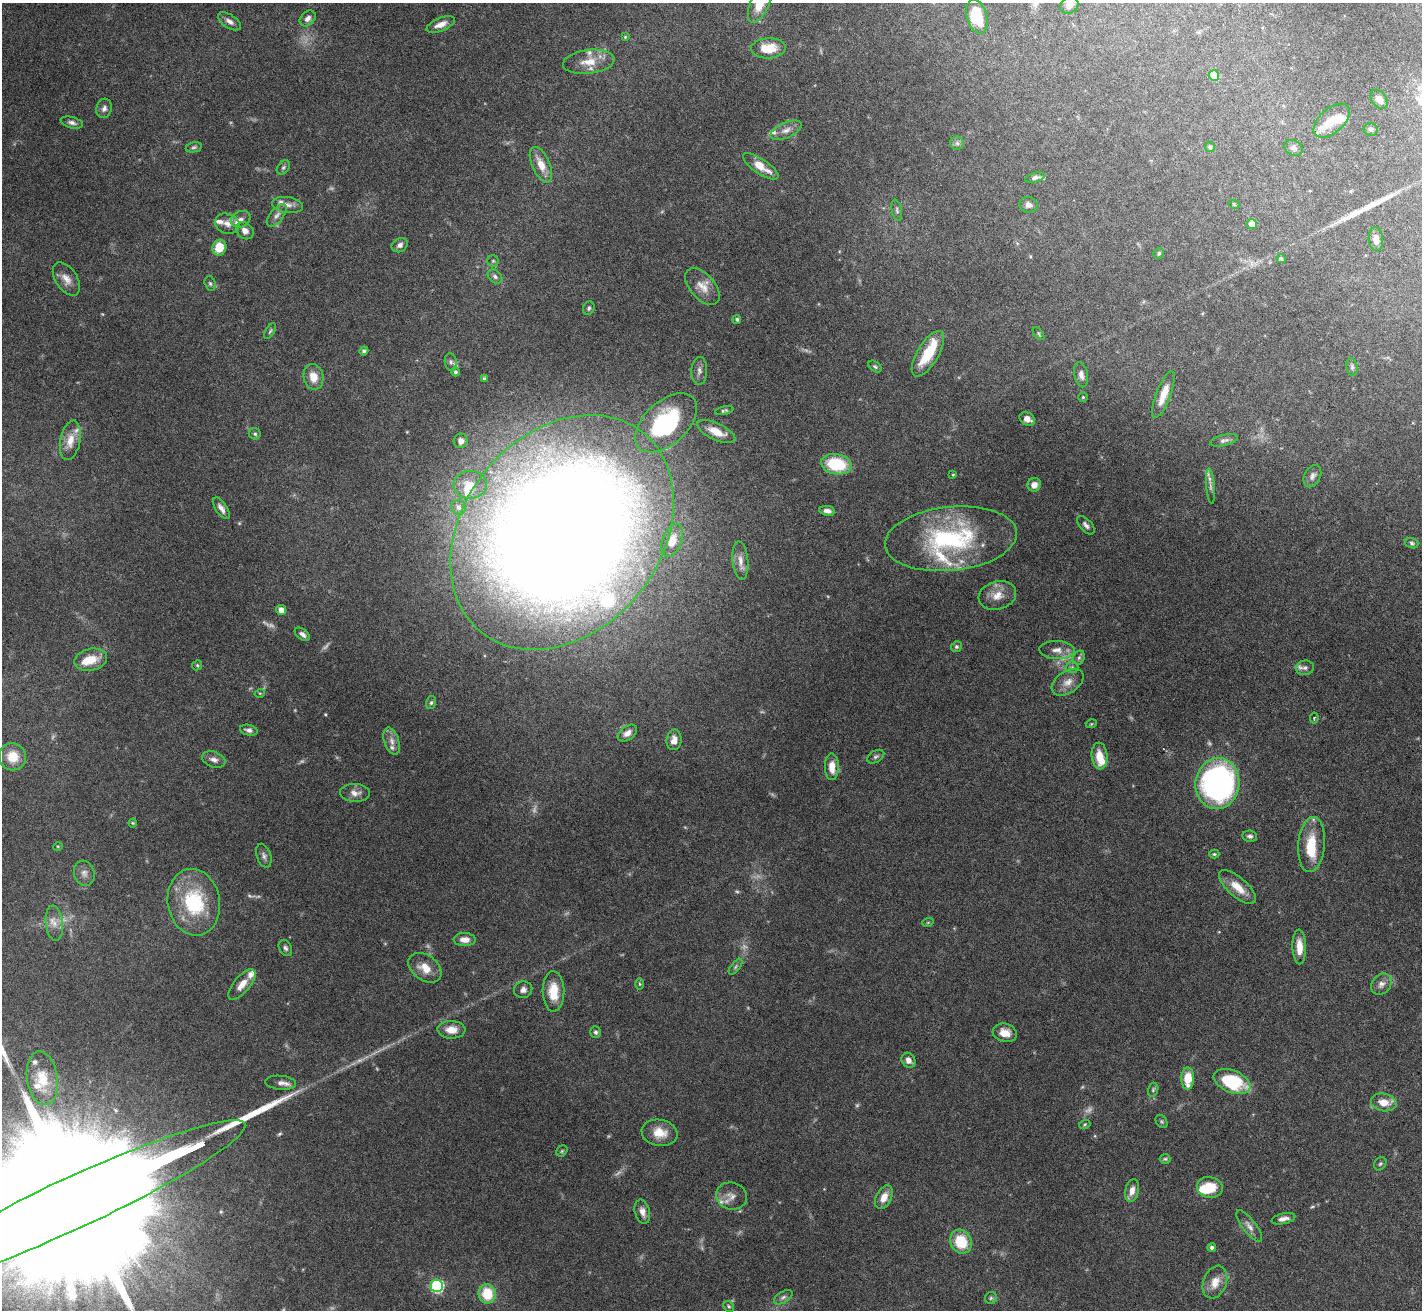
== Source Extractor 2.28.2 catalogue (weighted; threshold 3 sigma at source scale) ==
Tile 10 of 4 x 4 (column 2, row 3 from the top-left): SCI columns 1421-2840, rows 1461-2768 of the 5681 x 5671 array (HDU 1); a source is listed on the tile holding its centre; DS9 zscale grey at full resolution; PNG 1424 x 1312 px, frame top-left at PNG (2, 3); each listed source drawn as its Kron ellipse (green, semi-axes under 4 px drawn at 4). Nothing masked; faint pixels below the display range render black.
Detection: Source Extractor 2.28.2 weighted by HDU 2 'WHT'; one run over the whole footprint, this tile lists its part. Background 0.0804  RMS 0.0025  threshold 0.0104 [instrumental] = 3 sigma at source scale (4.09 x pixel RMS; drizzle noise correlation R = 1.36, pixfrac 0.8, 0.05/0.05 arcsec/px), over >= 5 px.
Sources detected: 204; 17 too faint to see at this stretch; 1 inside a brighter object's white glare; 2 long thin detections or spike segments (spike, bleed or trail) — neither listed nor drawn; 23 inside a brighter listed object's ellipse — not listed separately; the other 161 listed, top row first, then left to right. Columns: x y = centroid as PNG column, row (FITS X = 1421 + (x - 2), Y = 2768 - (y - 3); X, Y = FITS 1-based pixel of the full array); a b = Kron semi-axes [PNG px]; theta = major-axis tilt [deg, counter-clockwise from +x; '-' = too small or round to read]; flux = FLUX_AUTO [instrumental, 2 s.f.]
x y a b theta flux
760 3 21 9 66 5.2
1069 5 9 8 - 1.6
977 16 17 10 -74 7.6
308 18 9 6 44 1.1
229 21 13 6 -33 1.3
441 24 15 6 22 1.9
625 37 4 4 - 0.23
768 48 17 10 3 5.2
589 62 26 12 6 4.4
1214 75 5 5 - 6.6
1379 99 11 7 -53 1.8
104 108 10 7 75 1
1332 121 21 12 41 3.9
72 123 11 5 -15 0.87
1371 129 7 6 - 0.67
786 130 17 8 24 1.7
957 143 7 6 - 0.57
194 147 8 5 11 0.49
1210 147 5 4 - 0.48
1293 148 10 7 -30 0.89
541 165 19 9 -66 3.3
761 166 21 7 -34 4
283 167 8 5 50 0.53
1035 178 10 4 16 0.8
1234 204 5 3 - 0.23
288 205 15 8 -9 1.6
1028 205 9 7 -14 1.3
897 210 11 5 -79 0.65
277 215 13 6 51 1.1
241 219 10 8 28 1.3
227 224 13 10 -20 1.8
1252 224 5 5 - 1.9
245 231 9 7 -40 1.6
1376 239 12 7 -85 1.8
400 245 8 6 32 1
219 248 8 7 - 4.8
1159 253 6 5 - 0.4
1281 259 4 4 - 0.42
493 261 5 5 - 0.36
495 276 8 6 -40 0.78
66 279 18 11 -57 2.4
210 283 7 5 -72 0.5
702 286 22 12 -48 3.1
589 308 7 5 65 0.53
737 319 4 4 - 0.5
270 331 9 3 58 0.41
1038 334 7 3 -52 0.34
364 351 4 4 - 0.55
928 354 26 10 59 8
451 362 9 6 -80 0.71
875 367 7 5 -37 0.5
1352 367 9 5 -81 0.59
699 371 14 8 88 1.3
455 372 4 4 - 0.48
1081 375 13 7 -79 1.4
313 377 13 9 -77 3.1
484 378 4 3 - 0.37
1163 395 25 7 69 3.5
1083 397 5 5 - 0.32
724 411 9 4 14 0.49
1027 419 8 6 -30 1.6
666 423 37 21 42 29
716 432 20 8 -25 3.8
255 434 6 5 - 0.48
70 440 20 10 79 3.3
1224 440 14 5 12 0.81
461 441 7 7 - 1.5
836 464 15 10 -10 12
953 475 4 3 - 0.23
1312 476 12 8 63 1.2
470 485 17 14 0 4.3
1034 485 7 6 - 1.5
1210 486 18 4 -85 0.94
458 507 7 7 - 0.96
221 508 12 5 -56 1.3
827 511 8 5 -9 1.1
1086 525 11 6 -48 0.85
562 532 129 98 50 770
951 539 66 32 6 34
672 541 17 9 69 3.4
1412 543 6 5 - 0.45
740 561 19 8 -85 2
997 596 19 14 15 3.4
281 610 5 5 - 1.7
302 634 9 5 -36 1
956 647 5 5 - 0.48
1057 650 18 9 -2 2.2
1079 658 7 5 68 0.59
91 660 16 11 13 4.4
197 665 5 4 - 0.32
1072 667 6 6 - 0.57
1305 668 9 7 5 0.82
1068 682 18 11 34 2.6
260 693 5 3 - 0.21
431 703 6 5 - 0.45
1314 718 5 4 - 0.31
1091 724 5 3 - 0.27
249 730 9 5 -13 0.82
627 733 11 6 35 1.4
674 740 10 7 84 1.9
392 741 14 7 -72 1.6
1099 756 13 8 -85 3.8
12 757 14 13 - 5.1
876 757 9 6 30 0.6
214 759 12 7 -20 1.3
832 767 13 7 -89 3
1217 783 25 22 82 68
355 793 15 9 -3 1.8
133 823 4 4 - 0.26
1250 836 7 5 -8 0.73
1311 844 28 13 85 7.8
58 846 5 3 - 0.21
1214 854 5 4 - 0.33
264 856 12 7 -72 0.96
84 873 12 10 -73 1.4
1237 887 23 9 -41 4
194 902 33 26 -80 18
928 922 6 3 19 0.26
54 923 18 8 -84 2.2
465 940 11 6 0 1.8
1299 947 17 7 -88 3.4
285 948 8 6 -63 0.65
735 967 9 4 52 0.52
425 968 18 12 -36 3.7
242 984 19 8 50 2.5
640 984 5 3 - 0.29
1381 984 11 9 52 1.4
523 990 9 8 - 1.2
553 991 20 11 -89 5.5
451 1030 14 9 -2 2.9
596 1032 6 5 - 0.61
1005 1033 12 9 -15 2.7
908 1060 8 6 -56 1.4
42 1078 27 15 -81 6.4
1188 1078 11 6 89 5.6
1232 1082 19 11 -23 17
281 1083 15 7 -6 1.4
1153 1090 7 5 74 0.43
1384 1102 13 9 -11 3.2
1162 1121 7 5 -56 0.42
1085 1124 5 4 - 0.3
659 1133 18 13 -9 3.9
562 1151 6 5 - 0.36
1165 1159 5 5 - 0.36
1380 1164 7 5 55 0.45
1210 1187 13 10 -11 6.4
1132 1191 11 7 78 1.8
731 1196 15 13 -17 2.1
884 1197 12 7 63 2.6
72 1204 191 25 25 60000
642 1212 12 7 -75 1.7
1283 1219 12 5 12 1.3
1249 1226 19 6 -53 1.4
961 1242 12 10 -62 8.2
1212 1247 4 4 - 0.7
1215 1282 17 11 69 3.1
437 1286 6 6 - 32
487 1294 10 8 -81 7.4
783 1297 10 5 32 0.79
991 1298 6 6 - 0.49
729 1306 6 5 - 0.4
Isophote crosses this tile's border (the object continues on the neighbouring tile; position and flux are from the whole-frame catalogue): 3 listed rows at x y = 760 3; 1069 5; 72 1204